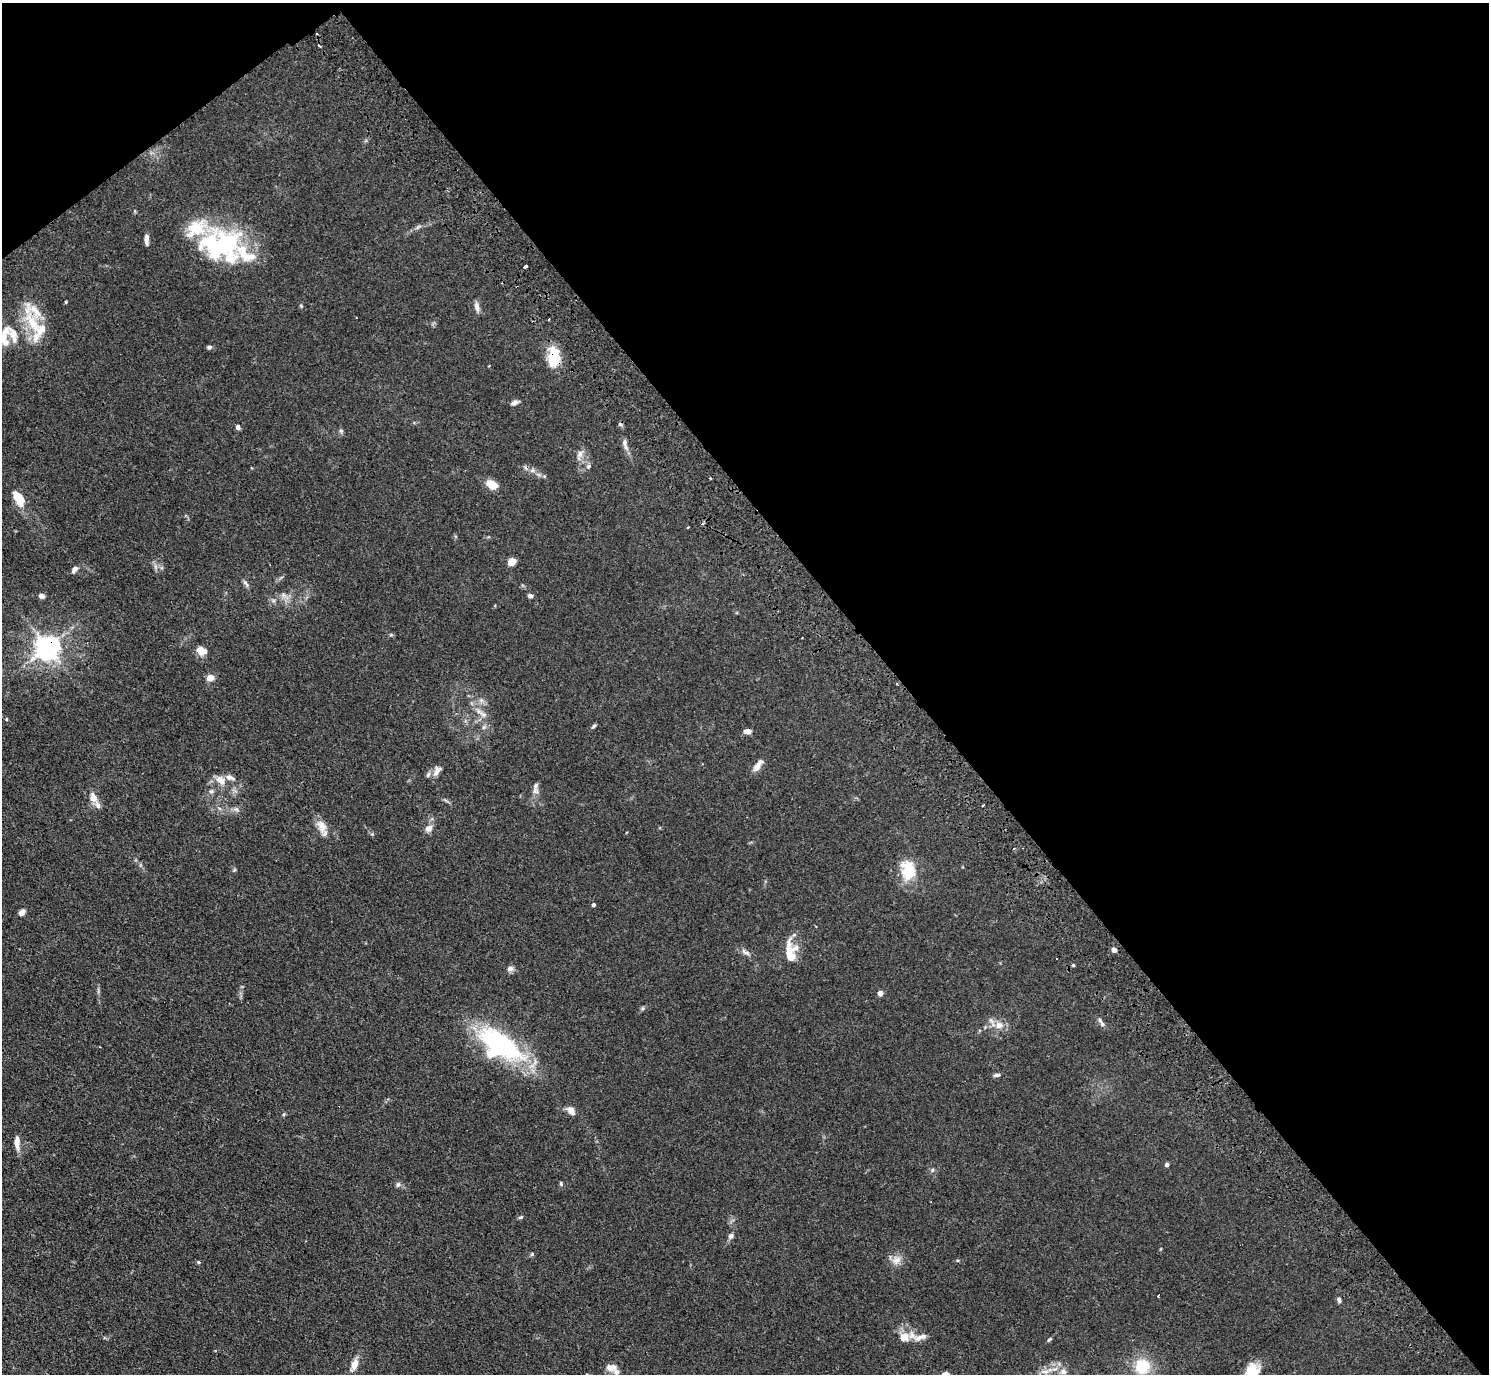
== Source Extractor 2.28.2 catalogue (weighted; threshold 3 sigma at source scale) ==
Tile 3 of 4 x 4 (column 3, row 1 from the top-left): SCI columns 3024-4510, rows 4454-5825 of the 6046 x 6025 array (HDU 1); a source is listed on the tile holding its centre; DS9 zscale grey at full resolution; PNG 1491 x 1376 px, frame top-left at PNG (2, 3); no overlay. Shown black and unused: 41% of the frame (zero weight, under 3 of 4 exposures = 4% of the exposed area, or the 3 px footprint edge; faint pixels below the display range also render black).
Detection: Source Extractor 2.28.2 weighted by HDU 2 'WHT'; one run over the whole footprint, this tile lists its part. Background 0.0335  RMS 0.0033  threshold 0.0147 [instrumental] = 3 sigma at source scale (4.5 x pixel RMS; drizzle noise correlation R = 1.50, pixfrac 1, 0.05/0.05 arcsec/px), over >= 5 px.
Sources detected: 104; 1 inside a brighter object's white glare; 7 cosmic-ray / hot-pixel residue — not listed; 11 inside a brighter listed object's ellipse — not listed separately; the other 85 listed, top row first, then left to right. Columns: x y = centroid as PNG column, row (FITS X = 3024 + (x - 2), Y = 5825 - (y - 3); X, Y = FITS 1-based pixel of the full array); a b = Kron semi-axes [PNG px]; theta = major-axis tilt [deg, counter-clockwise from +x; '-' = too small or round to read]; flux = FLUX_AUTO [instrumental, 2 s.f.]
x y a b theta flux
319 46 3 3 - 1.5
135 211 5 3 - 0.31
418 227 10 3 29 0.78
147 239 12 4 -89 1.5
212 245 49 34 -65 30
525 267 4 3 - 2.9
66 302 5 3 - 0.3
477 307 13 6 -79 1.5
33 323 38 13 -54 11
4 339 23 12 -76 5.2
209 347 6 5 - 0.74
553 357 26 14 86 8.1
514 403 9 5 23 1.3
238 427 6 5 - 0.88
341 431 6 5 - 0.58
625 442 11 6 90 1.2
580 454 12 7 70 1.8
588 466 6 5 - 0.7
710 478 3 3 - 0.47
492 484 12 9 -33 4.5
18 498 21 11 -57 6.1
702 524 4 3 - 0.47
511 562 6 5 - 4.5
75 569 8 6 51 1.4
246 583 12 5 -57 0.92
284 595 7 6 - 1
42 596 7 5 -13 1.3
530 596 6 4 -14 0.94
47 647 8 7 - 330
202 651 12 9 -22 2.9
210 678 9 7 21 2.2
897 683 3 3 - 0.42
481 700 7 4 -72 0.75
483 714 11 7 -29 1.8
6 719 5 3 - 0.3
594 726 7 4 37 0.53
748 731 7 5 -2 1.8
758 765 19 7 54 2.3
437 771 17 8 61 2.1
221 780 17 10 -48 3.2
535 790 11 8 -67 1.6
211 791 7 5 20 0.78
93 798 10 8 -58 3.1
983 805 3 3 - 0.87
236 809 9 6 -15 1.1
322 826 20 10 -68 3.4
429 828 11 8 45 1.9
234 870 5 4 - 0.4
908 871 26 17 -81 10
593 905 4 4 - 0.75
22 912 6 5 - 2.4
1114 950 6 5 - 1.2
745 952 15 5 -32 1.3
790 953 30 10 -81 6.7
1073 965 4 3 - 0.39
510 969 9 7 26 1.2
880 993 6 6 - 1.2
643 1008 6 4 71 0.45
1102 1024 9 6 -55 1.1
999 1025 10 10 - 2.7
500 1045 48 24 -31 56
997 1075 9 5 5 0.85
571 1111 10 7 -53 2.2
284 1114 5 4 - 0.39
17 1143 19 6 -88 2.3
1167 1165 4 4 - 0.88
932 1170 6 4 71 0.46
561 1184 6 3 -89 0.4
398 1185 8 5 63 0.73
520 1217 7 4 26 0.51
731 1236 7 6 - 0.98
532 1254 6 4 47 0.44
896 1260 15 9 28 2.7
198 1262 5 4 - 0.44
1158 1296 3 3 - 0.36
1339 1300 7 5 -68 0.81
904 1337 16 13 -10 4.2
921 1337 22 7 17 2.6
1049 1340 7 4 53 0.47
354 1364 14 7 72 3.2
1142 1367 16 16 - 11
611 1368 13 9 -3 2.4
1045 1372 15 7 2 2.6
1063 1372 10 8 -3 2.1
1251 1374 22 14 63 9.3
Overlapping masked pixels (flux is a lower limit): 2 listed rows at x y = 553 357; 47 647
Isophote crosses this tile's border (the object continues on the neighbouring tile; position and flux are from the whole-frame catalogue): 2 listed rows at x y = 4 339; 1251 1374